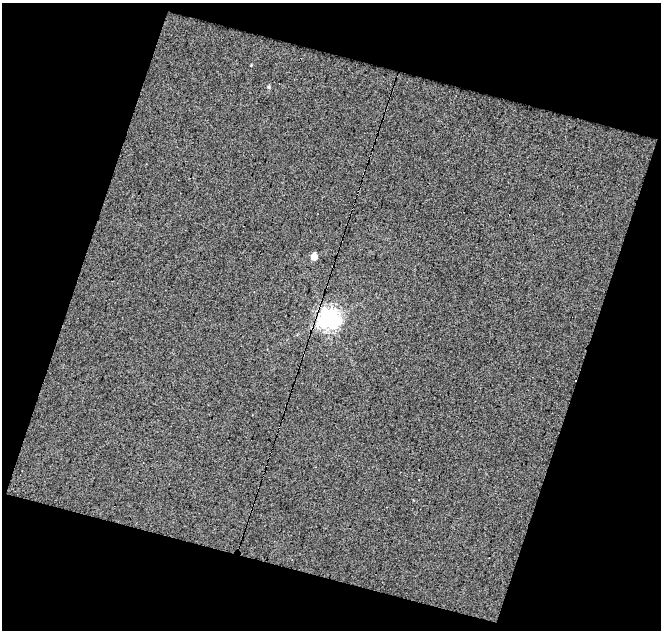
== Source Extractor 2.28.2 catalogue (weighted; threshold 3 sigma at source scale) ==
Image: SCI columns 1-659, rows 25-652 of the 659 x 677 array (HDU 1 of 3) = the unmasked area's bounding box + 8 px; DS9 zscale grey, full resolution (1 PNG px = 1 image px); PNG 663 x 632 px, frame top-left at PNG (2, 3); no overlay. Shown black and unused: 38% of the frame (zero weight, under 5 of 9 exposures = <1% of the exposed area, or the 3 px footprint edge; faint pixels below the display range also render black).
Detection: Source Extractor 2.28.2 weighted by HDU 2 'WHT'. Background 0.0107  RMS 0.058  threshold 0.239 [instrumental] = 3 sigma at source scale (4.09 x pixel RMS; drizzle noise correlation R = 1.36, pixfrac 0.8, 0.0396/0.0396 arcsec/px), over >= 5 px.
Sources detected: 3; all 3 listed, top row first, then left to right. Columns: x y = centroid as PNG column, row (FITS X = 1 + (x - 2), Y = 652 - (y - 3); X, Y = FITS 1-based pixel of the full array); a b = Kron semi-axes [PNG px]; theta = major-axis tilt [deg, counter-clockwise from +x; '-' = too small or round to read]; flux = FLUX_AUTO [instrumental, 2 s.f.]
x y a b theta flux
268 87 5 4 - 7.1
314 256 5 5 - 82
329 318 8 7 - 3300
Overlapping masked pixels (flux is a lower limit): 1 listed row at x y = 329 318